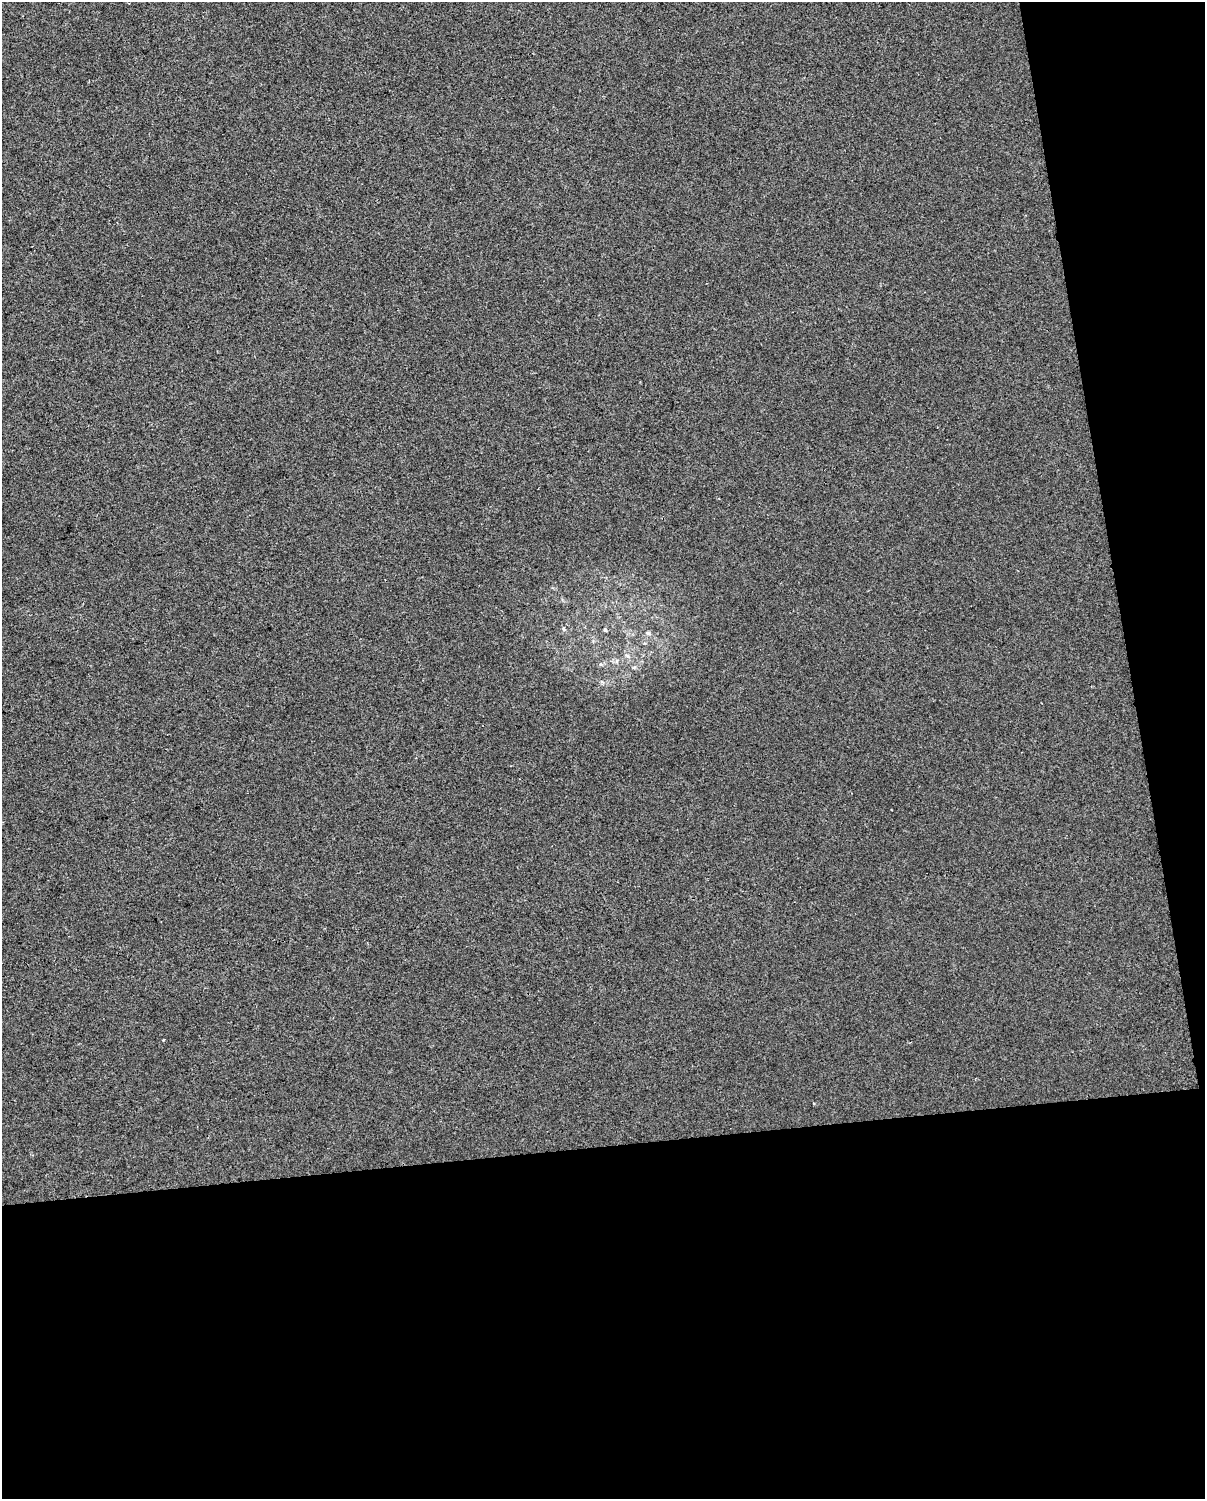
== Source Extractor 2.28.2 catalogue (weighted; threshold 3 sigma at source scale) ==
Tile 12 of 4 x 3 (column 4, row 3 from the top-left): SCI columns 3609-4811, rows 68-1564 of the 4811 x 4580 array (HDU 1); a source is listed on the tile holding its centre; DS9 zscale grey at full resolution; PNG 1207 x 1501 px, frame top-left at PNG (2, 2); no overlay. Shown black and unused: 29% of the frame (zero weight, under 2 of 3 exposures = <1% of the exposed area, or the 3 px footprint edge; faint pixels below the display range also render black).
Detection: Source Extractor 2.28.2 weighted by HDU 2 'WHT'; one run over the whole footprint, this tile lists its part. Background -4.88e-06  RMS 0.0056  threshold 0.0252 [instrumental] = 3 sigma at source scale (4.5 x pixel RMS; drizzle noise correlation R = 1.50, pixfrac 1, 0.0396/0.0396 arcsec/px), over >= 5 px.
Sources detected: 4; all 4 listed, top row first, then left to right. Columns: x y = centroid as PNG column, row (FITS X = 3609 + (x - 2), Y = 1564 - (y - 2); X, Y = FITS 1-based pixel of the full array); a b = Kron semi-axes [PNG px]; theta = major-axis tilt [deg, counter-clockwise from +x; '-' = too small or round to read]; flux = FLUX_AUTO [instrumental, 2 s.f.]
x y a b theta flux
564 629 6 3 -71 0.71
605 630 5 4 - 0.84
648 633 6 4 -42 0.87
163 1040 3 3 - 0.88